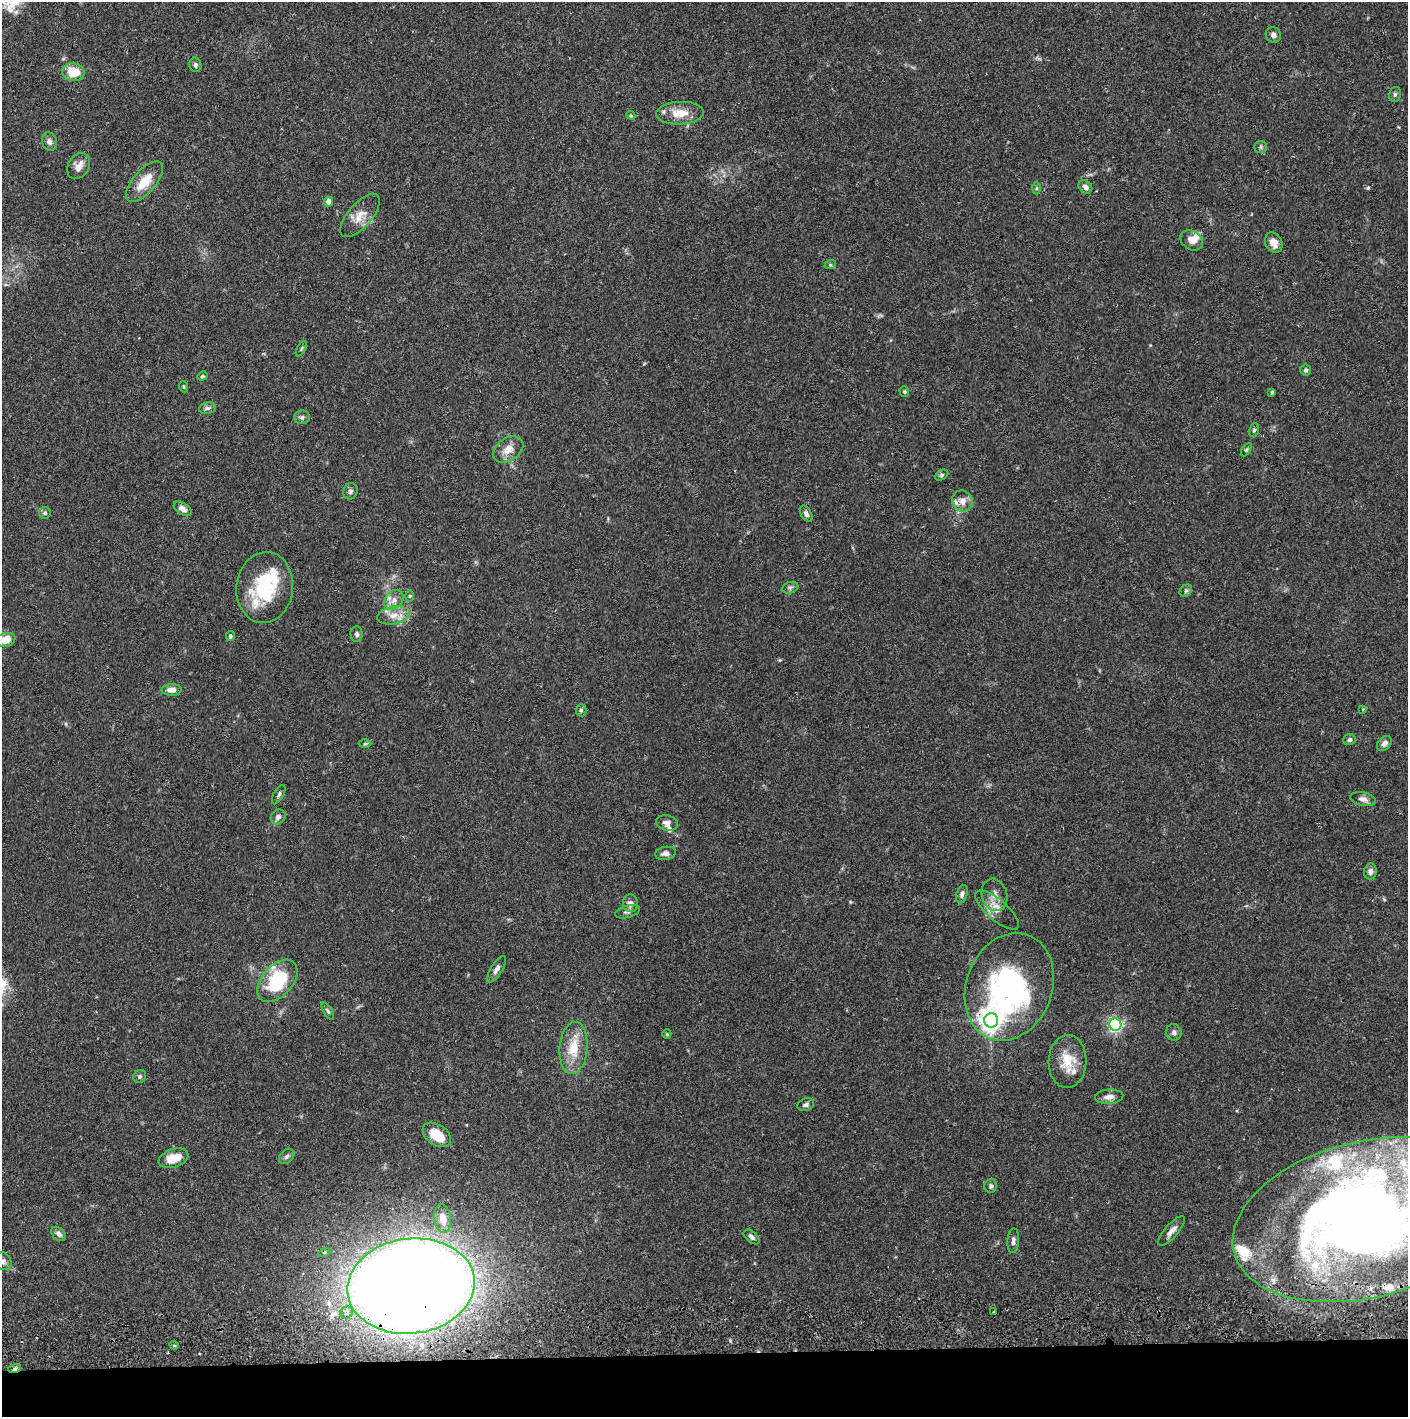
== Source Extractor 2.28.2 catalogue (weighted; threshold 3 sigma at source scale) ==
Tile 8 of 3 x 3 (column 2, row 3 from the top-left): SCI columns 1411-2816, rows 57-1471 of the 4230 x 4358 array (HDU 1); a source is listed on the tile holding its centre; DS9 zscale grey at full resolution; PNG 1410 x 1419 px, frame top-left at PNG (2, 2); each listed source drawn as its Kron ellipse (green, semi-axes under 4 px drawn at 4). Shown black and unused: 4% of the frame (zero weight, under 2 of 3 exposures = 3% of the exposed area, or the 3 px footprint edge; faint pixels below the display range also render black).
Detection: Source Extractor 2.28.2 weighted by HDU 2 'WHT'; one run over the whole footprint, this tile lists its part. Background 0.0683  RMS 0.0049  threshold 0.0219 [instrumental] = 3 sigma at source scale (4.5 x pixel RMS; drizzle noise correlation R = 1.50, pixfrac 1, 0.05/0.05 arcsec/px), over >= 5 px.
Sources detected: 102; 2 inside a brighter object's white glare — neither listed nor drawn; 10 inside a brighter listed object's ellipse — not listed separately; the other 90 listed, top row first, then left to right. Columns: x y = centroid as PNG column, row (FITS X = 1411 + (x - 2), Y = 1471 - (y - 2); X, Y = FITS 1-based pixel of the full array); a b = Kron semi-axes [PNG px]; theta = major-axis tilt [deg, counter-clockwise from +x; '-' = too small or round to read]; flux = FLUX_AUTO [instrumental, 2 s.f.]
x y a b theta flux
1273 35 8 7 - 1.9
195 65 7 6 - 1.1
73 72 11 9 -12 11
1395 94 8 6 76 1.2
680 113 24 11 3 9
631 115 4 4 - 0.57
49 141 9 7 -72 2.2
1261 147 6 5 - 0.94
79 166 14 10 57 3.6
145 182 25 11 49 9.7
1085 187 8 5 -43 2.2
1036 188 6 4 88 0.64
329 201 5 4 - 4.3
360 215 27 12 49 6.9
1192 240 12 9 -31 3.8
1274 242 10 8 -62 4.1
830 265 6 4 18 0.62
301 349 8 3 61 0.66
1306 370 5 5 - 1.2
202 376 5 4 - 0.69
184 387 5 3 - 0.51
904 392 5 5 - 0.66
1272 392 4 3 - 0.63
207 408 8 6 10 1.5
302 417 8 7 - 1.5
1254 430 7 4 78 0.82
508 450 16 11 32 5.9
1246 450 7 4 58 0.77
942 475 7 5 27 0.97
350 491 8 7 - 1.4
962 501 11 10 - 4.1
183 509 10 6 -32 2.7
45 513 6 6 - 0.98
806 514 9 5 -60 1.5
265 587 35 28 84 34
790 588 8 5 17 1.2
1186 591 7 5 44 1
410 596 6 4 89 0.63
394 600 11 8 50 3.4
393 615 16 8 10 5.2
357 634 7 6 - 1.1
230 636 5 4 - 1.3
6 640 10 7 13 7.3
171 690 10 6 1 2.9
1363 709 4 4 - 0.44
581 710 6 5 - 0.92
1349 740 6 5 - 1.3
1384 743 8 6 45 2.6
365 744 6 4 2 0.73
279 795 11 4 61 1.2
1363 799 13 6 -12 2.5
278 817 8 7 - 1.9
667 823 11 7 -13 2.4
666 853 10 6 8 2.3
1370 871 8 6 83 1.8
962 894 9 5 72 1.7
995 895 16 12 -72 5.4
630 903 8 7 - 2.3
997 910 27 10 -41 6.1
627 912 13 6 16 1.6
496 969 15 5 57 2.1
277 981 25 15 49 31
1009 987 55 43 69 120
328 1011 9 4 -60 0.94
991 1020 7 7 - 400
1115 1025 6 6 - 110
1174 1032 8 7 - 1.7
667 1034 5 4 - 0.52
574 1048 26 14 85 13
1067 1061 26 19 88 12
140 1076 7 6 - 1.1
1109 1097 14 7 4 3
806 1105 8 6 21 1.4
437 1135 16 10 -34 11
287 1156 9 6 45 1.4
173 1158 15 9 18 8.7
991 1186 7 6 - 1.2
443 1218 14 8 -82 5.9
1365 1220 135 78 14 590
1172 1231 19 6 49 3.2
59 1234 8 6 -42 1.9
752 1237 9 5 -40 1.6
1013 1241 12 6 86 1.9
324 1252 6 4 16 0.93
3 1261 9 8 - 1.8
411 1286 64 47 7 1300
347 1312 6 5 - 1.5
993 1312 3 2 - 0.82
174 1345 5 3 - 0.57
15 1368 7 4 17 1.4
Overlapping masked pixels (flux is a lower limit): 3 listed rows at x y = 1365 1220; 411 1286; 15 1368
Isophote crosses this tile's border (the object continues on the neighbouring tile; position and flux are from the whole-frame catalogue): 3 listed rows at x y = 6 640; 1365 1220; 3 1261